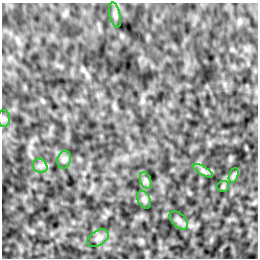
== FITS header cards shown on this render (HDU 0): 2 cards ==
NAXIS1  =                  256 /Number of positions along axis 1
NAXIS2  =                  256 /Number of positions along axis 2

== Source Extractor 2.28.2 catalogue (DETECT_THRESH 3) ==
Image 256 x 256 px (HDU 0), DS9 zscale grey, 1 PNG px = 1 image px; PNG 260 x 260 px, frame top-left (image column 1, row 256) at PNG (2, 3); each listed source drawn as its Kron ellipse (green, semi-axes under 4 px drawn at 4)
Background -5.79e-04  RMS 0.0021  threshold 0.00632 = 3 sigma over >= 5 px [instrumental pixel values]
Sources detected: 11; all 11 listed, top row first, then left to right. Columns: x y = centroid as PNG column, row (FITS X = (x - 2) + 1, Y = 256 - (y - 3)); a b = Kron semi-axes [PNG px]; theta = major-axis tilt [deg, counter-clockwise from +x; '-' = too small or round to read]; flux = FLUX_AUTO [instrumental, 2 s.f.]
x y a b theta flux
115 15 13 5 -77 0.44
4 119 8 6 -90 0.35
64 160 9 6 74 0.47
40 166 8 6 -44 0.53
203 171 11 4 -29 0.43
234 175 7 4 71 0.33
146 180 9 5 -71 0.37
223 186 6 5 - 0.19
144 200 9 6 -63 0.4
179 220 11 6 -45 0.54
98 238 11 7 31 0.64